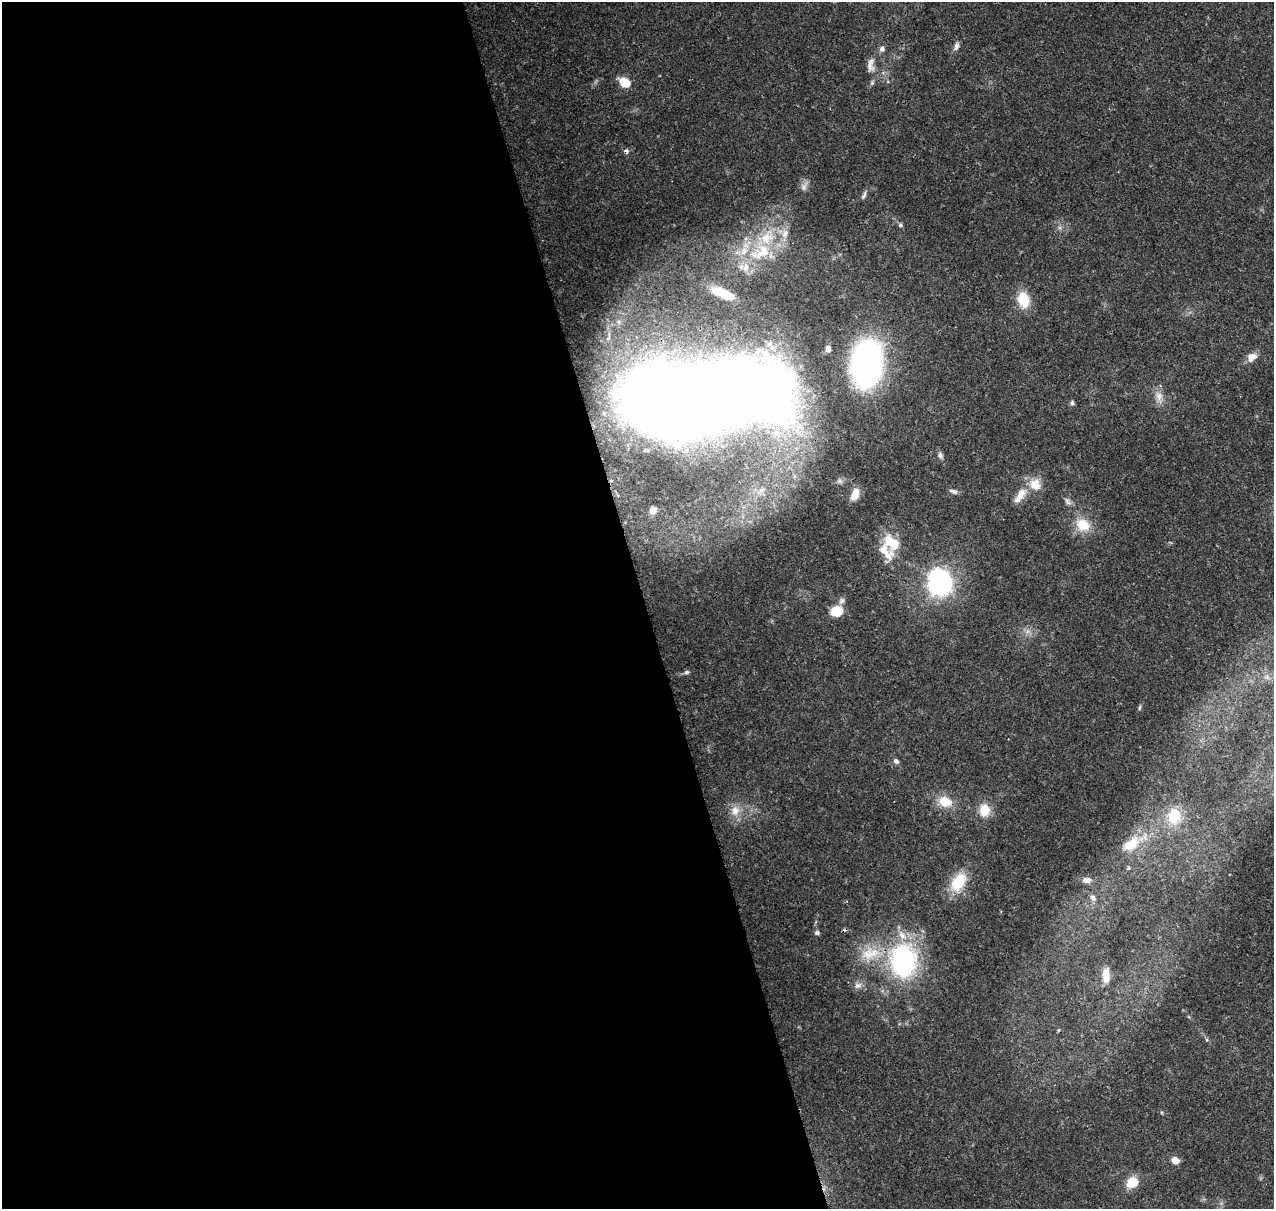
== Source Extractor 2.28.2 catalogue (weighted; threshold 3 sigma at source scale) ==
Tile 9 of 4 x 4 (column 1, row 3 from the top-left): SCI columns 117-1388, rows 1338-2544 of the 5323 x 5039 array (HDU 1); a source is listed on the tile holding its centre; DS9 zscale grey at full resolution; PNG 1276 x 1211 px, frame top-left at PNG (2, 2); no overlay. Shown black and unused: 51% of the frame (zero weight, under 3 of 4 exposures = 8% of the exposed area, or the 3 px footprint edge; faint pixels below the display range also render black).
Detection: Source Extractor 2.28.2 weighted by HDU 2 'WHT'; one run over the whole footprint, this tile lists its part. Background 0.0758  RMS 0.0035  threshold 0.0156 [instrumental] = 3 sigma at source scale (4.5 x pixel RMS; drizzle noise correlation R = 1.50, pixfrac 1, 0.0396/0.0396 arcsec/px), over >= 5 px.
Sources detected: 58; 1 inside a brighter object's white glare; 1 cosmic-ray / hot-pixel residue — not listed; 8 inside a brighter listed object's ellipse — not listed separately; the other 48 listed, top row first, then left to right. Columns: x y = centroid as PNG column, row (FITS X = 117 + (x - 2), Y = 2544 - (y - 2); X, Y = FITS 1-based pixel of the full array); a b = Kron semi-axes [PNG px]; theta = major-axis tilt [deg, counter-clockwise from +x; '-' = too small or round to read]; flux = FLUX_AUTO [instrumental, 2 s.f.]
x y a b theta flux
956 46 11 6 68 1.3
882 49 8 7 - 1.2
870 66 18 10 -69 2.8
625 82 11 8 -29 7.1
804 187 13 8 63 1.8
864 195 11 5 64 0.94
900 225 6 5 - 0.66
760 252 38 22 29 21
723 293 26 10 -23 9.1
1023 300 16 11 -76 9.5
769 344 11 8 23 2.5
828 349 7 5 88 1.8
1251 357 12 9 38 2.9
866 364 31 20 83 130
1159 396 15 10 -79 3.2
705 398 111 47 11 980
1072 403 6 5 - 0.79
940 455 8 6 -79 1.1
839 481 8 6 -1 1.1
1035 485 17 14 -49 5.3
953 491 12 5 -19 1.1
855 494 14 8 64 4.6
1021 495 20 10 50 4.4
1067 501 12 6 -60 1.2
653 510 6 6 - 2.3
1083 525 20 15 -30 7.5
891 542 27 19 -61 10
940 583 10 9 - 200
836 611 12 9 11 8.4
686 672 7 5 4 0.72
1267 677 8 5 -46 1
1140 708 7 3 80 0.46
896 761 7 5 -42 1
945 802 18 13 -17 6.5
984 810 16 13 89 5.7
735 811 15 11 88 3.8
1174 816 21 17 79 11
1131 844 24 13 36 8.6
1128 868 5 4 - 0.53
1087 880 12 8 4 1.8
958 882 29 17 58 10
1093 898 9 7 -51 1.3
817 933 7 6 - 0.78
903 961 43 34 -86 49
1106 975 21 9 89 4.2
858 985 11 7 24 1.7
1175 1160 7 6 - 3.4
1132 1182 7 6 - 14
Overlapping masked pixels (flux is a lower limit): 1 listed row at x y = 705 398